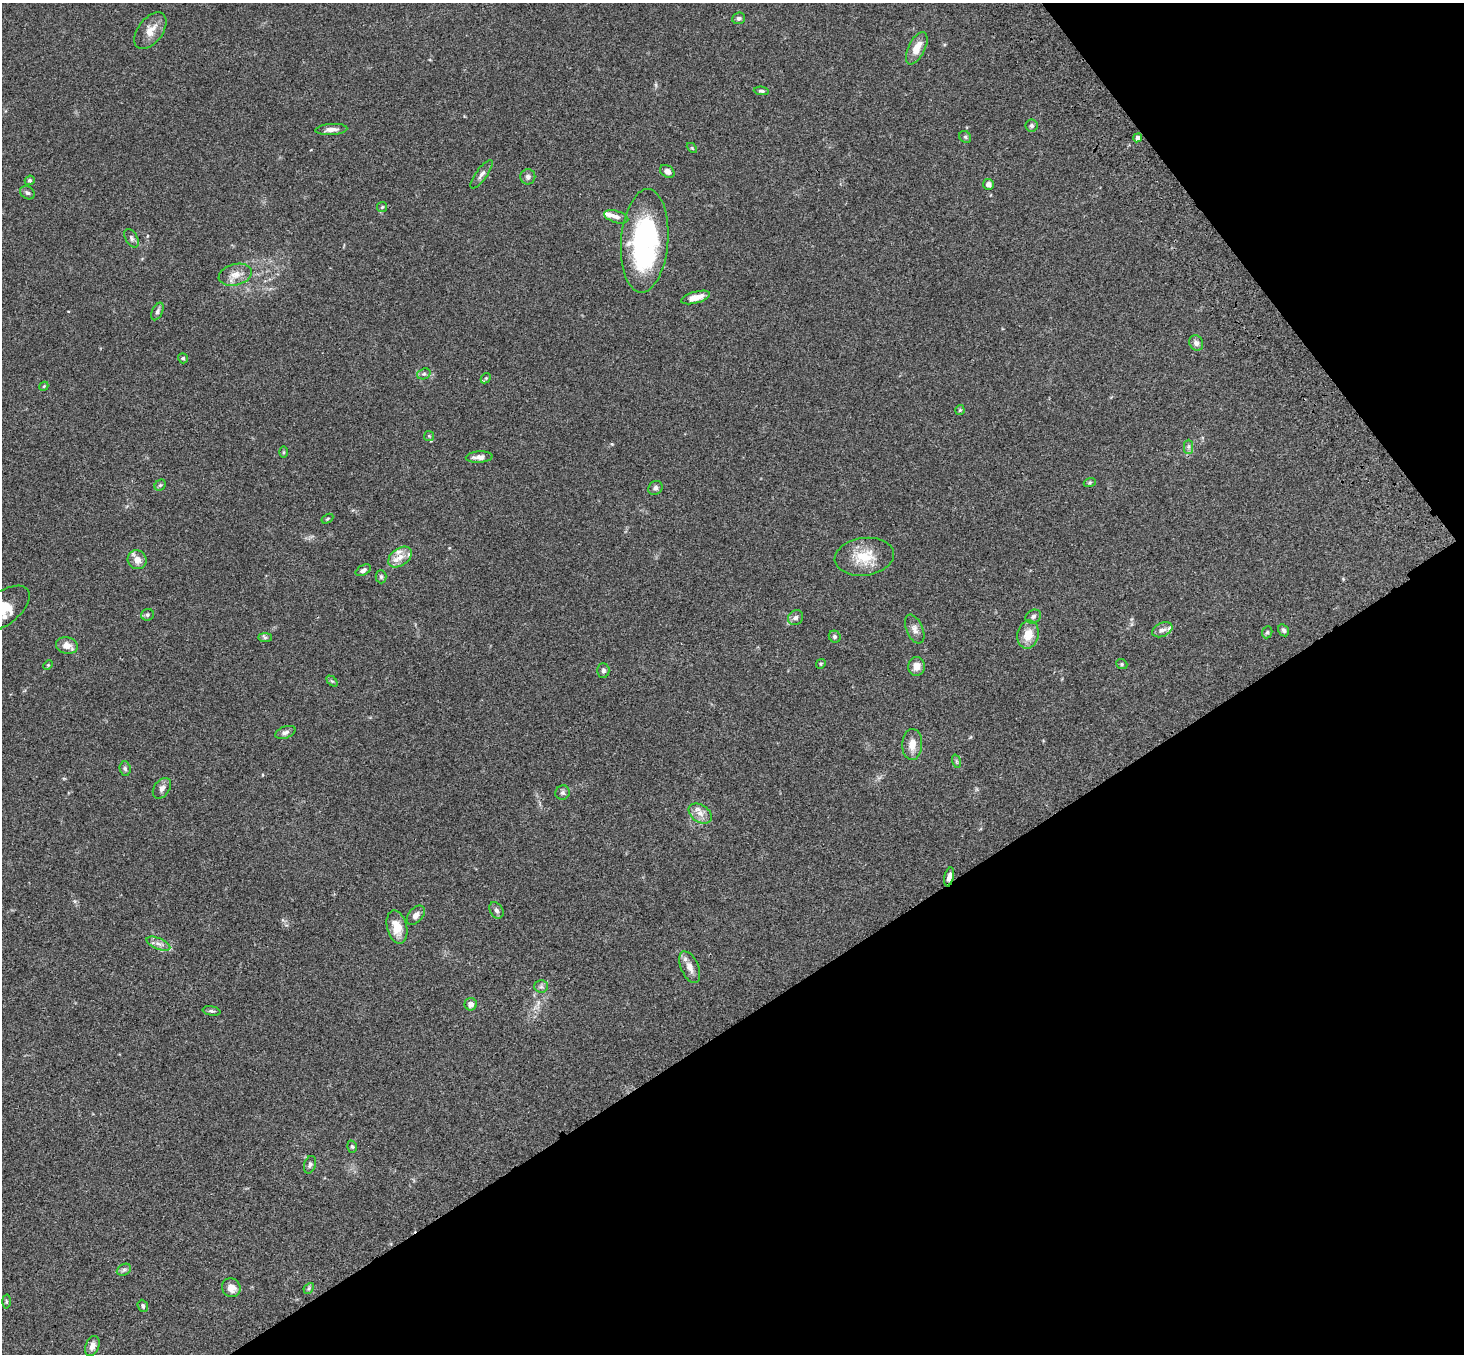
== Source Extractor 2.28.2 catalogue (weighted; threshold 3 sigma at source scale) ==
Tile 12 of 4 x 4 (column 4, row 3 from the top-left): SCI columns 4495-5956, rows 1727-3078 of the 6061 x 6017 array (HDU 1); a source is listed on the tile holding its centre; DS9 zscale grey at full resolution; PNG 1466 x 1356 px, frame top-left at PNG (2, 3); each listed source drawn as its Kron ellipse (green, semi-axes under 4 px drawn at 4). Shown black and unused: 31% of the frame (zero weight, under 3 of 4 exposures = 6% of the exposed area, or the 3 px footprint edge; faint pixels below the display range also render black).
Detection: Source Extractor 2.28.2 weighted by HDU 2 'WHT'; one run over the whole footprint, this tile lists its part. Background 0.0593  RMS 0.0053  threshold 0.0237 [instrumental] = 3 sigma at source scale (4.5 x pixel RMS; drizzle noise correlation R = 1.50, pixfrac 1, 0.05/0.05 arcsec/px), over >= 5 px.
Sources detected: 91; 8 inside a brighter listed object's ellipse — not listed separately; the other 83 listed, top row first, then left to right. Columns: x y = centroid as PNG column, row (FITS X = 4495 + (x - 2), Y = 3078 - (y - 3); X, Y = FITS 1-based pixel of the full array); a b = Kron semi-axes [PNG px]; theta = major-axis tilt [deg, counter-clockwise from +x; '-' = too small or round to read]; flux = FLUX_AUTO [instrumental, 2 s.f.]
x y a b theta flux
739 18 6 5 - 1.4
150 31 21 12 52 6.3
917 48 17 8 63 6.8
761 91 8 4 -5 0.93
1031 125 6 6 - 1
331 129 16 5 4 2.9
965 137 6 5 - 0.91
1137 138 5 4 - 2.4
692 148 6 3 -45 0.52
667 171 8 5 -34 2.4
482 174 17 5 54 2.2
528 177 7 7 - 1.7
30 180 5 4 - 0.87
988 184 5 5 - 2.4
27 193 8 6 -32 1.2
382 207 5 5 - 0.72
616 217 12 6 -17 2.1
131 238 10 6 -59 1.5
645 241 52 23 85 84
235 275 17 10 15 5.2
695 297 15 5 16 5.4
157 311 9 5 64 1.5
1196 343 8 6 -61 2
183 358 5 4 - 0.78
424 374 7 5 19 1.1
486 378 6 4 43 0.72
44 386 5 3 - 0.49
960 410 5 4 - 0.7
429 436 5 5 - 0.63
1188 447 7 4 90 1.1
284 452 5 3 - 0.52
479 457 13 5 4 2.9
1090 482 6 4 19 0.64
160 485 6 5 - 0.8
655 488 7 6 - 1.5
327 519 6 4 32 0.64
400 557 13 8 36 4.5
864 557 30 18 8 13
137 560 10 9 - 4.1
363 570 8 5 29 1.6
381 577 6 5 - 0.9
3 608 31 16 37 18
147 615 6 5 - 0.95
1033 616 8 6 30 1.3
796 617 8 7 - 1.8
915 629 15 8 -66 2.9
1162 630 11 6 25 2.4
1284 630 6 5 - 1.1
1267 632 6 5 - 0.89
1028 635 14 10 78 8.1
265 637 7 4 0 0.97
835 637 6 5 - 1
67 645 11 8 -13 4.1
821 664 5 4 - 0.62
1122 664 6 4 -22 0.77
48 665 5 4 - 0.54
917 666 9 8 - 3.9
603 670 7 6 - 1.3
332 681 6 4 -43 0.72
285 732 11 6 20 1.7
912 744 15 10 88 5.5
956 761 7 4 -72 0.96
125 769 7 5 -86 1.1
162 788 11 7 54 2.3
563 793 7 7 - 1.3
700 813 13 8 -34 4
949 877 10 4 77 2.2
496 910 9 6 -58 1.6
416 915 11 7 49 2.7
397 927 17 10 -76 8.1
158 944 13 5 -23 2.5
690 967 17 9 -66 4.1
541 986 6 6 - 1.3
471 1004 6 6 - 2.7
212 1011 9 4 -10 1
352 1147 6 5 - 0.81
310 1165 9 6 72 1.4
124 1270 7 5 29 1.3
231 1288 10 9 - 4.7
309 1288 6 4 48 0.79
6 1301 7 4 -89 0.62
143 1306 6 5 - 0.95
92 1346 10 6 69 3.1
Overlapping masked pixels (flux is a lower limit): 1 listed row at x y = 949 877
Isophote crosses this tile's border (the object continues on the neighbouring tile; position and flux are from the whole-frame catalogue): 1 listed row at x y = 3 608